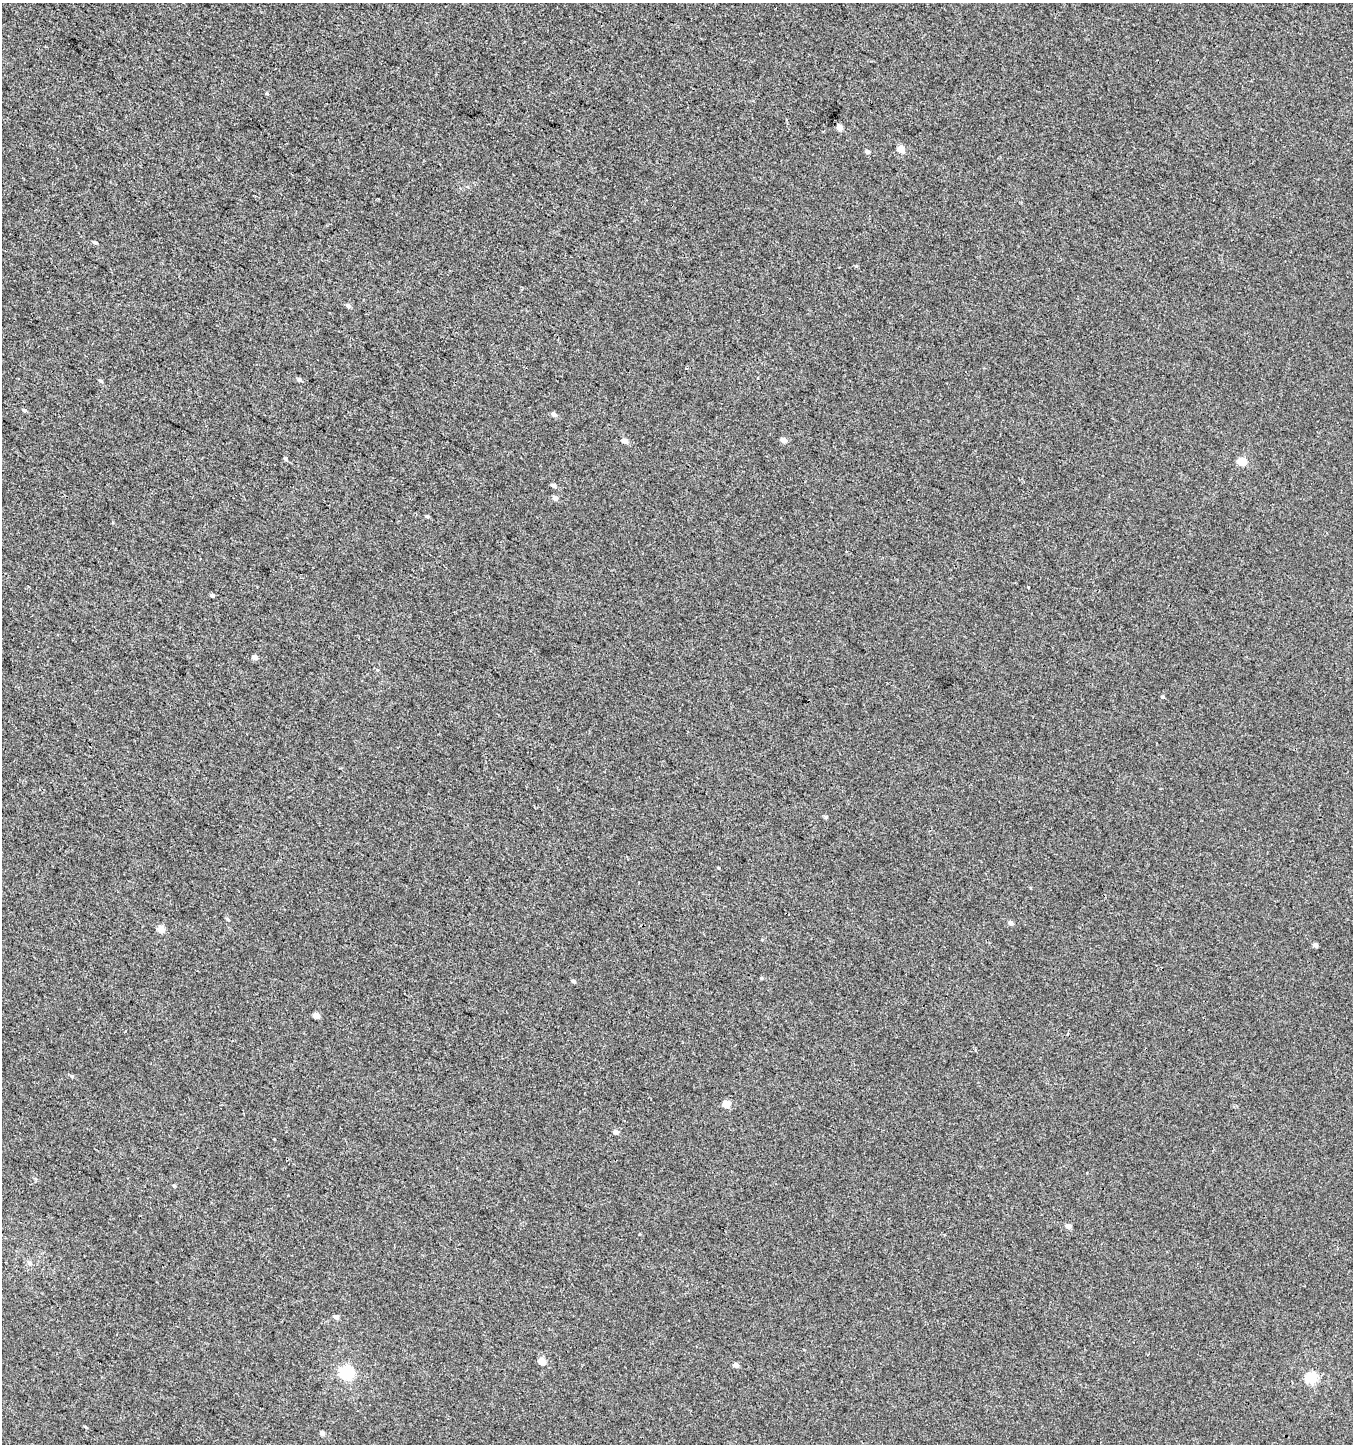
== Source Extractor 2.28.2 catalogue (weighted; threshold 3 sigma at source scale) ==
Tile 11 of 4 x 4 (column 3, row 3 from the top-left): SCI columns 2970-4320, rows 1444-2885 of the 5869 x 5776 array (HDU 1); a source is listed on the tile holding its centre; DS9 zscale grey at full resolution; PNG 1355 x 1446 px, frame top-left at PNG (2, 3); no overlay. Shown black and unused: <1% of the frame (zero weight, under 3 of 4 exposures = <1% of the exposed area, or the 3 px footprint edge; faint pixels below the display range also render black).
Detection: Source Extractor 2.28.2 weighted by HDU 2 'WHT'; one run over the whole footprint, this tile lists its part. Background 0.00105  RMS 0.0035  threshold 0.0159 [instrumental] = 3 sigma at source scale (4.5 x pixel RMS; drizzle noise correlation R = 1.50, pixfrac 1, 0.0396/0.0396 arcsec/px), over >= 5 px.
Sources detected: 43; all 43 listed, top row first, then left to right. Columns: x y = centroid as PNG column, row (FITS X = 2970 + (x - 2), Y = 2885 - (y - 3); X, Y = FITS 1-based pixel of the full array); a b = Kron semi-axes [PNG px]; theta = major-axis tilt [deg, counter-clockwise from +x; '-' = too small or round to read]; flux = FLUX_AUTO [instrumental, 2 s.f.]
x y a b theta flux
267 94 5 3 - 0.31
840 128 5 4 - 2.6
901 149 5 4 - 5.9
867 152 5 4 - 1.1
95 242 5 3 - 0.61
348 306 6 5 - 0.9
299 379 6 4 -24 0.91
101 381 5 4 - 0.57
24 410 5 4 - 0.64
554 414 6 5 - 1.2
783 440 5 4 - 2.2
625 441 4 4 - 2.8
285 459 4 4 - 0.68
1242 462 5 5 - 13
553 485 5 4 - 1.2
555 498 5 4 - 1.9
427 516 6 3 -7 0.5
1028 587 3 3 - 0.9
212 596 4 3 - 0.9
255 657 5 4 - 1.9
1163 697 5 3 - 0.47
826 817 5 4 - 0.66
718 868 4 3 - 0.31
228 919 5 4 - 0.47
1010 923 5 4 - 1.5
161 929 5 4 - 5.4
1316 945 4 4 - 1.4
761 978 5 3 - 0.36
573 981 5 4 - 0.75
316 1016 5 4 - 2.8
72 1076 5 4 - 0.54
726 1104 5 4 - 6.6
615 1132 5 5 - 1.2
174 1185 5 4 - 0.45
1068 1226 5 4 - 2.2
30 1263 7 5 -40 0.87
336 1317 5 4 - 1.5
542 1361 5 4 - 6.2
736 1365 5 4 - 1.9
346 1372 6 6 - 64
1311 1378 6 5 - 33
86 1427 5 4 - 0.38
322 1433 4 4 - 1.4